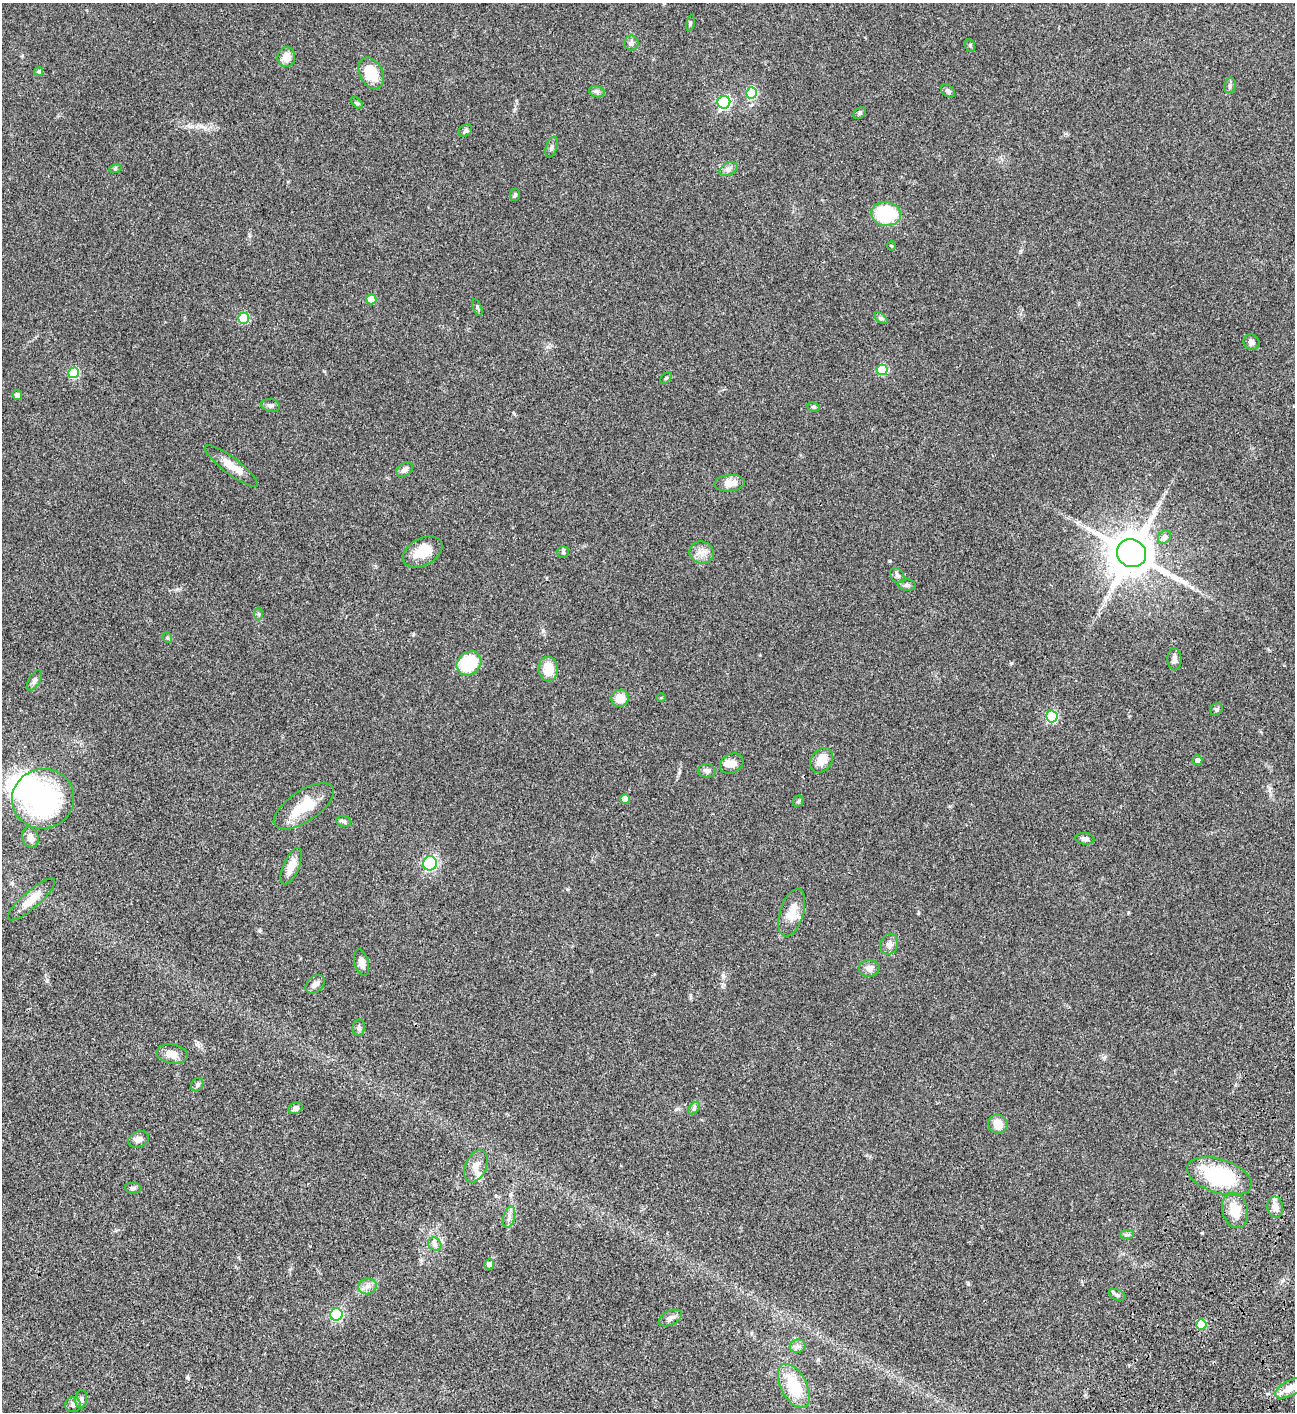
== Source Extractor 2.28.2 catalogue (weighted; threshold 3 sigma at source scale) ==
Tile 6 of 4 x 4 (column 2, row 2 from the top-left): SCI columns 1798-3090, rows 3025-4434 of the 6053 x 6052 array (HDU 1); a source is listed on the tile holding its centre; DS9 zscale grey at full resolution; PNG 1297 x 1414 px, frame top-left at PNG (2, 3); each listed source drawn as its Kron ellipse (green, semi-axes under 4 px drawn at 4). Shown black and unused: <1% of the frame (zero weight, under 3 of 4 exposures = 13% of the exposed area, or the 3 px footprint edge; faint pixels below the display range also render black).
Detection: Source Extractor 2.28.2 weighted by HDU 2 'WHT'; one run over the whole footprint, this tile lists its part. Background 0.0647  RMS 0.0059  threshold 0.0264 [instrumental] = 3 sigma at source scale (4.5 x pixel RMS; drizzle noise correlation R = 1.50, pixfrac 1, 0.05/0.05 arcsec/px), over >= 5 px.
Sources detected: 100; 1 inside a brighter object's white glare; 1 long thin detection or spike segment (spike, bleed or trail) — neither listed nor drawn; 2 inside a brighter listed object's ellipse — not listed separately; the other 96 listed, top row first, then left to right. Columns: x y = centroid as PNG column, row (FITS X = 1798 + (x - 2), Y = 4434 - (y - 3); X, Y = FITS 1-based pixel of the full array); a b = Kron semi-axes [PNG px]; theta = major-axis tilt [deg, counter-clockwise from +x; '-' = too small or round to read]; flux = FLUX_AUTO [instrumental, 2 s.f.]
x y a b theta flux
690 23 8 3 78 0.71
631 43 7 7 - 1.5
970 46 6 5 - 0.81
286 57 10 9 - 5.4
39 71 4 4 - 1.1
371 73 16 11 -63 15
1230 85 8 5 77 1.3
948 91 8 5 -43 1.3
597 92 8 5 -17 1.3
752 93 5 5 - 34
724 102 6 6 - 80
357 103 7 4 -44 0.88
860 113 7 5 42 0.95
465 131 7 5 37 1.1
552 147 11 5 72 1.4
115 169 6 4 19 0.65
729 169 9 6 27 1.9
515 195 6 5 - 0.83
886 214 15 12 -7 31
891 246 4 4 - 0.6
371 299 5 5 - 9.8
477 308 9 3 -69 0.66
244 318 5 5 - 23
881 318 8 4 -35 0.98
1251 342 8 7 - 1.9
882 370 5 5 - 25
74 373 5 5 - 30
666 378 7 4 44 0.77
17 395 5 5 - 2
271 405 9 6 -10 1.6
813 407 6 4 -21 0.89
231 466 32 8 -37 6.8
405 470 9 6 35 2.2
729 483 15 8 6 5.6
1165 537 7 6 - 2
423 552 21 13 28 10
563 552 6 5 - 0.88
702 553 12 11 - 4.3
1131 553 15 13 -29 1800
897 576 8 6 -49 1.3
907 585 9 5 -5 1.4
259 614 6 4 -88 0.85
168 638 5 3 - 0.61
1174 659 11 7 -88 2
469 663 13 11 41 30
548 669 12 9 -85 10
35 680 11 5 58 1.6
620 698 9 8 - 7.1
661 698 5 3 - 0.45
1217 709 6 5 - 1.1
1052 716 6 5 - 50
822 760 13 10 51 6.9
1198 760 5 4 - 2.2
732 764 12 9 27 3.7
707 771 9 6 -9 1.6
43 799 31 29 17 76
625 799 5 5 - 5.2
798 801 6 5 - 0.91
304 806 34 15 34 17
344 821 7 5 -7 0.99
30 838 10 8 -76 3.3
1085 839 9 5 -7 1.9
430 863 7 7 - 77
291 866 19 8 67 5.8
31 899 30 8 41 7.7
792 913 25 11 72 8.7
889 944 11 8 67 2.6
362 963 13 7 -76 3.3
869 968 10 8 1 3
315 984 11 7 43 2.5
359 1027 8 6 80 1.3
172 1054 15 10 -11 5.4
197 1085 7 5 57 1.1
295 1108 7 5 25 1.9
694 1108 7 4 47 1
998 1124 9 9 - 6.7
138 1139 11 8 23 2.5
476 1166 17 10 66 5.2
1219 1176 34 17 -18 44
133 1188 8 5 -5 1.3
1275 1207 11 8 -79 3.8
1235 1210 18 12 -75 11
509 1217 11 5 74 2.1
1127 1234 7 4 0 1.1
435 1244 7 6 - 1.7
489 1264 5 5 - 2.4
367 1286 9 8 - 2.7
1117 1295 9 5 -22 1.2
336 1314 6 6 - 67
670 1318 12 7 26 2.3
1201 1324 5 5 - 16
798 1346 8 6 9 1.7
794 1386 24 13 -62 21
1290 1388 17 7 28 5.4
81 1399 9 6 84 1.6
73 1405 8 7 - 1.8
Isophote crosses this tile's border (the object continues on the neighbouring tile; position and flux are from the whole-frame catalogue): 1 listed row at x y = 1290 1388
Unlisted compact peaks at least as high as the median listed source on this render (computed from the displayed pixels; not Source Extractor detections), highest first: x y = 324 371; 1011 663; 188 1378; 968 1284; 679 773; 413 634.